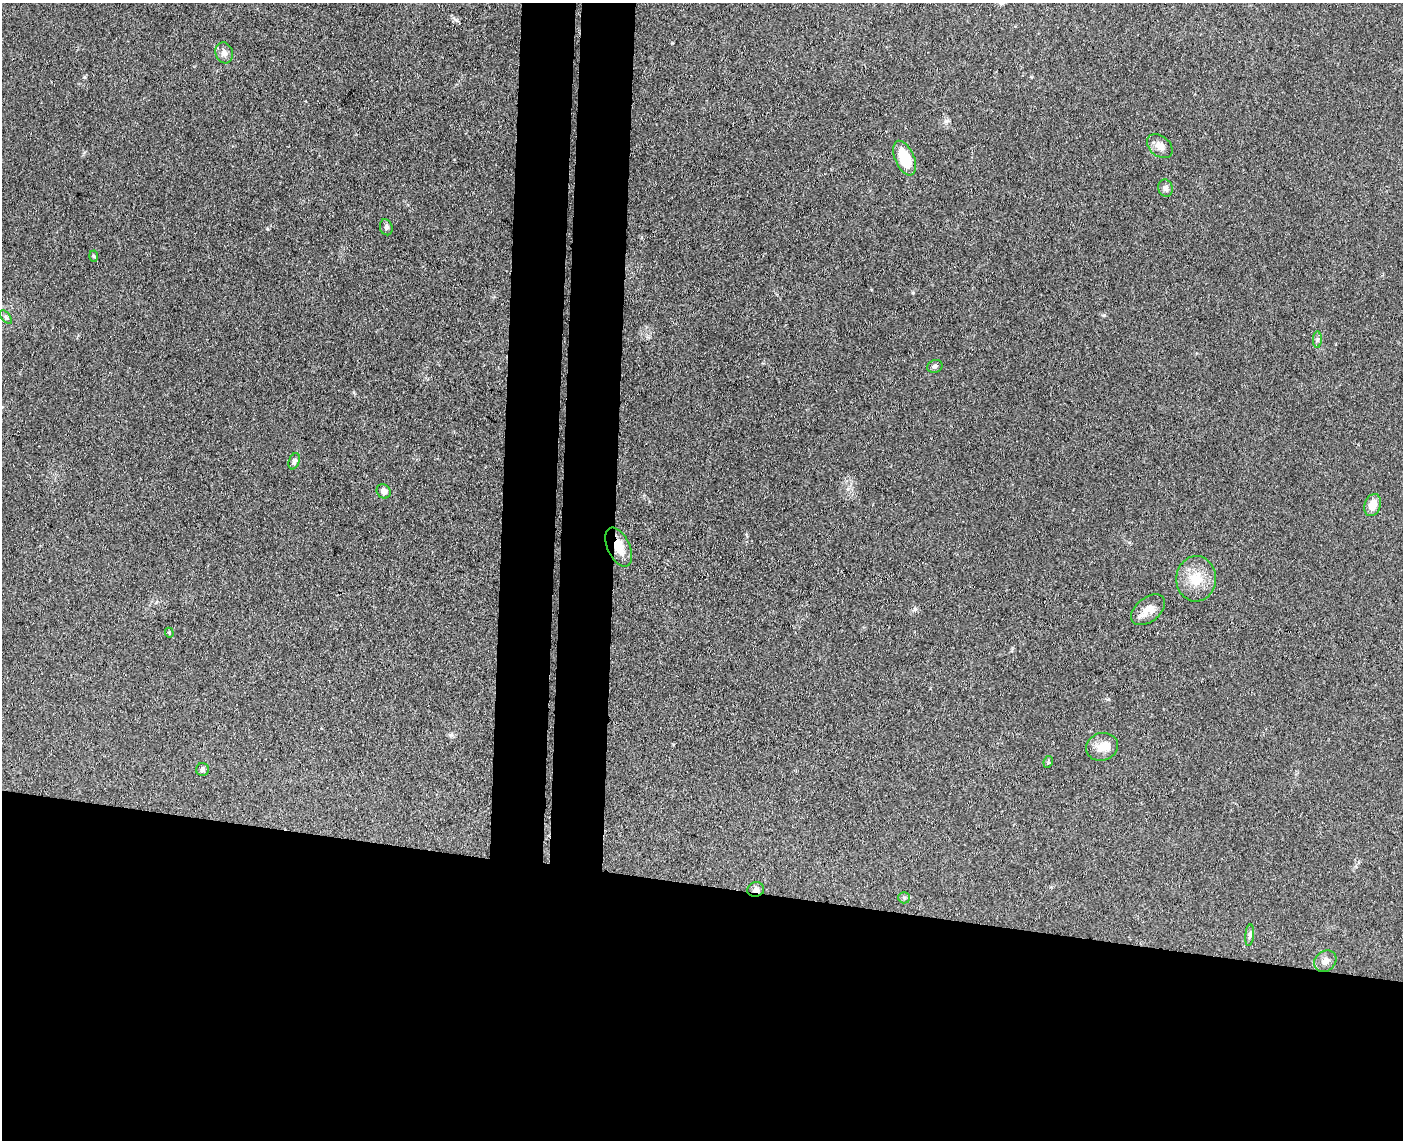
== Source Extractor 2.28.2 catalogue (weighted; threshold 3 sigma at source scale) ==
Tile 11 of 3 x 4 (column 2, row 4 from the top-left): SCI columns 1675-3075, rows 8-1145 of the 4640 x 4568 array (HDU 1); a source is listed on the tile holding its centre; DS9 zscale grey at full resolution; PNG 1405 x 1142 px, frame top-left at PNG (2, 3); each listed source drawn as its Kron ellipse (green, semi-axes under 4 px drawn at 4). Shown black and unused: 28% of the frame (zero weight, under 3 of 4 exposures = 5% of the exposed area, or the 3 px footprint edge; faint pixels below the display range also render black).
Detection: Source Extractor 2.28.2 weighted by HDU 2 'WHT'; one run over the whole footprint, this tile lists its part. Background 0.13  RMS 0.0071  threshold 0.0321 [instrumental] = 3 sigma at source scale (4.5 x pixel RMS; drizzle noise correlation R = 1.50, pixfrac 1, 0.05/0.05 arcsec/px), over >= 5 px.
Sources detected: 25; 1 inside a brighter object's white glare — neither listed nor drawn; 1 inside a brighter listed object's ellipse — not listed separately; the other 23 listed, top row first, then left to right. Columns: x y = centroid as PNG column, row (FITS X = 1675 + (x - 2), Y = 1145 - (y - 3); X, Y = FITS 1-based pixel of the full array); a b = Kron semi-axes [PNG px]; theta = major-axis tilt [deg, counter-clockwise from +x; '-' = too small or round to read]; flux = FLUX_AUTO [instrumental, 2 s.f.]
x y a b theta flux
224 53 10 8 -73 3.8
1160 146 14 10 -39 5.4
905 158 18 9 -66 24
1165 188 9 7 -76 2.8
386 227 8 6 -73 1.9
94 256 5 3 - 0.78
6 317 8 4 -52 1.5
1317 339 8 4 90 1.5
935 366 8 6 22 1.7
294 461 8 5 69 1.8
384 491 7 6 - 3.3
1373 505 11 8 72 7.7
619 547 21 11 -66 12
1196 579 23 20 87 17
1148 610 19 12 38 9.1
169 633 5 4 - 0.86
1102 747 16 13 17 8.9
1048 762 6 4 81 0.98
202 770 6 6 - 1.8
756 890 8 7 - 2.7
904 898 6 5 - 1.3
1250 935 11 4 85 1.7
1325 961 12 10 39 4.4
Overlapping masked pixels (flux is a lower limit): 2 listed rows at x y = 619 547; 756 890
Unlisted compact peaks at least as high as the median listed source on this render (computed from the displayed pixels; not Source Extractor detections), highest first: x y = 1104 315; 84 77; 672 43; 267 229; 913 293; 451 735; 946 121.